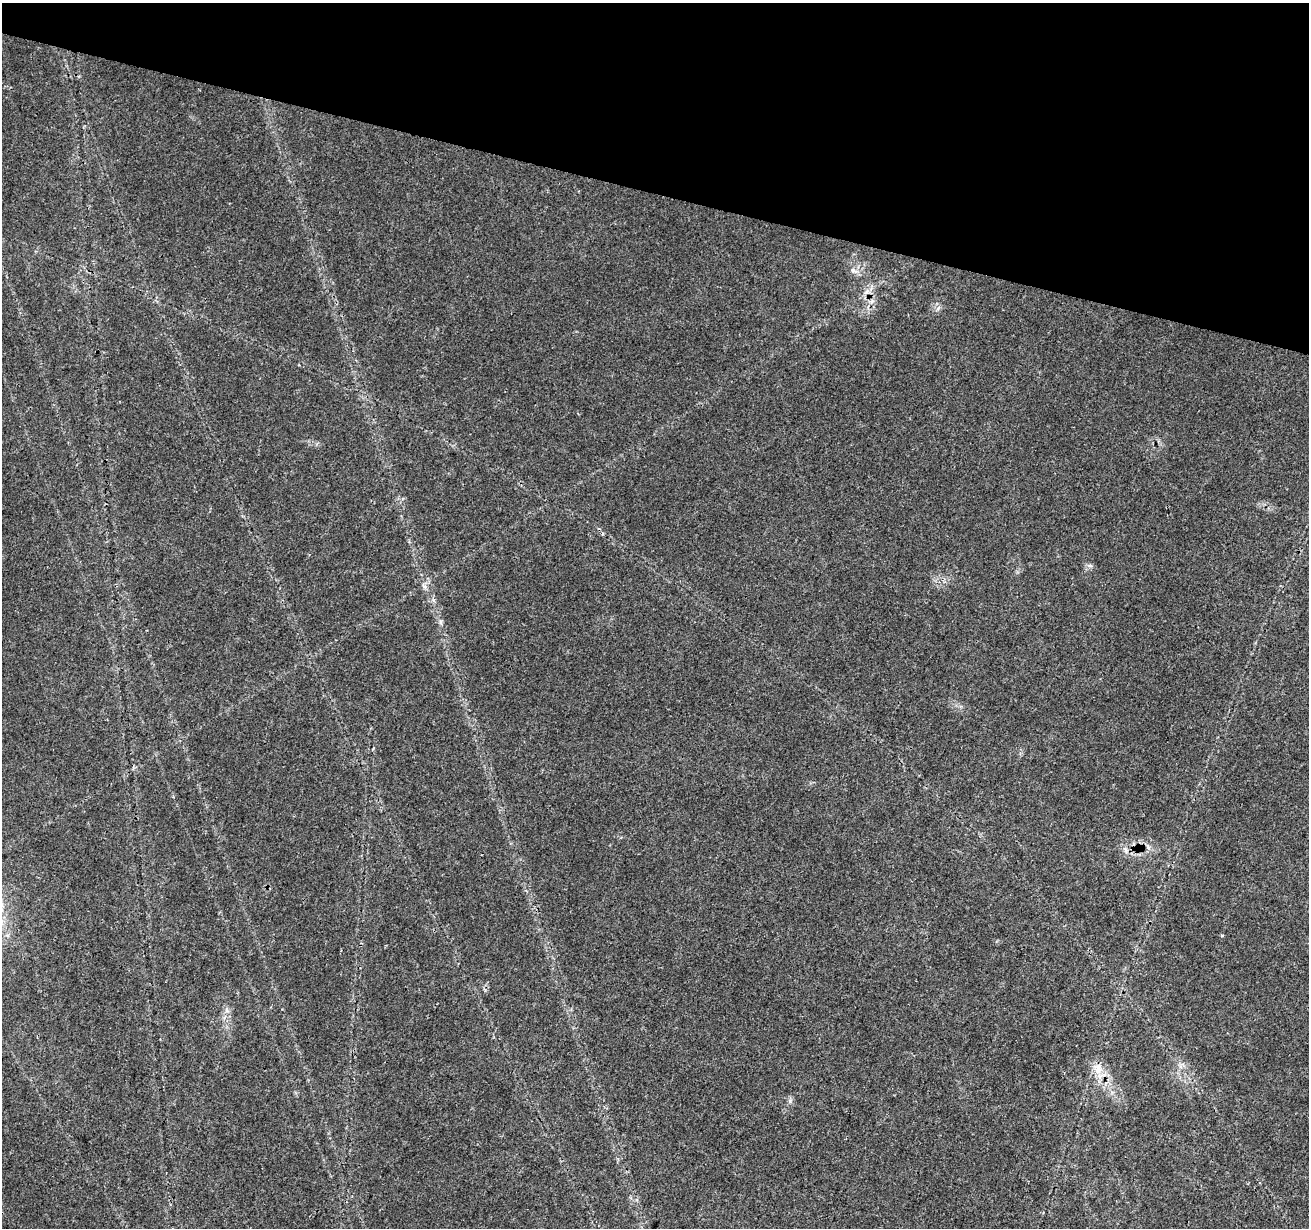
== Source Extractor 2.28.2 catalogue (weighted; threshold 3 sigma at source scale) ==
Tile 2 of 4 x 4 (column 2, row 1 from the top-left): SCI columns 1316-2622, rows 3962-5187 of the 5237 x 5409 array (HDU 1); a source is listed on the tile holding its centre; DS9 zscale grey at full resolution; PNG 1311 x 1230 px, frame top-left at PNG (2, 3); no overlay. Shown black and unused: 16% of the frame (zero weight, under 3 of 4 exposures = <1% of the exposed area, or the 3 px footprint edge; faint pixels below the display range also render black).
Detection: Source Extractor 2.28.2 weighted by HDU 2 'WHT'; one run over the whole footprint, this tile lists its part. Background 0.0269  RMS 0.0024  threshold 0.0107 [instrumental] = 3 sigma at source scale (4.5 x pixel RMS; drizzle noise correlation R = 1.50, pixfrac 1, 0.0396/0.0396 arcsec/px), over >= 5 px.
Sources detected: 5; all 5 listed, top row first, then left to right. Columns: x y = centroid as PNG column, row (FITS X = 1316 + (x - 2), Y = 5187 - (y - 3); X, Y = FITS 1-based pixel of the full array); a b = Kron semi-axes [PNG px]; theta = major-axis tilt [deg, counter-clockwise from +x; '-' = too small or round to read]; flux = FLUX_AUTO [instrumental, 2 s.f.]
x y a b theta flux
866 292 7 4 18 0.58
1148 847 8 6 -73 0.84
1126 850 7 4 -47 0.63
1098 1069 17 9 79 2.8
790 1101 7 4 -73 0.47